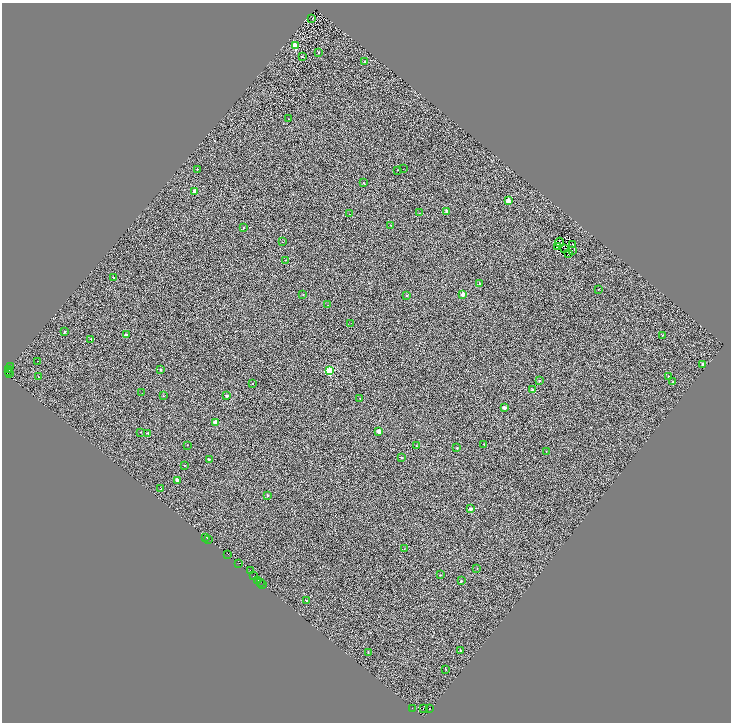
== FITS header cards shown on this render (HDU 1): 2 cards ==
NAXIS1  =                 1457
NAXIS2  =                 1440

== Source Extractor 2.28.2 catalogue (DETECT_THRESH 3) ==
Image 1457 x 1440 px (HDU 1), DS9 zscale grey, zoomed out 1/2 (1 PNG px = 2 x 2 image px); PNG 733 x 724 px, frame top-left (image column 1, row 1439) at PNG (2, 3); each listed source drawn as its Kron ellipse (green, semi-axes under 4 px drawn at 4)
Background 0.862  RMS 4.7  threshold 14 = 3 sigma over >= 5 px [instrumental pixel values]
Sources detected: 136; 44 cannot appear on this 1/2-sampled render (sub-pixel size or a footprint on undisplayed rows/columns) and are neither listed nor drawn; the other 92 listed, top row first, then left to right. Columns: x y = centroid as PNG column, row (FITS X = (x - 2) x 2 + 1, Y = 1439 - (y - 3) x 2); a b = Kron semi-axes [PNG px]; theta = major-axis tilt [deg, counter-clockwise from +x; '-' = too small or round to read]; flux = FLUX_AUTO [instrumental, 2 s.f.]
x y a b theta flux
312 19 3 1 - 300
295 46 3 3 - 45000
319 53 2 2 - 1800
302 57 2 2 - 790
365 61 2 1 - 520
288 119 2 1 - 440
197 169 2 2 - 1300
403 169 2 1 - 1700
397 170 2 1 - 270
364 183 2 2 - 890
195 191 2 2 - 8300
508 201 2 2 - 21000
447 212 2 2 - 7800
419 213 2 1 - 270
350 214 2 1 - 350
391 225 2 1 - 260
243 228 2 2 - 1600
283 242 2 2 - 430
560 242 5 1 - 260
573 244 3 2 - 530
557 247 2 1 - 220
565 248 2 1 - 230
573 250 2 2 - 230
568 254 3 1 - 240
286 260 2 1 - 250
114 278 2 2 - 1400
480 284 2 2 - 2400
598 289 2 1 - 420
303 294 2 2 - 1100
463 294 2 2 - 9500
406 295 2 2 - 1800
328 305 2 1 - 280
351 323 2 1 - 660
65 332 2 2 - 1600
126 334 2 2 - 2600
662 335 2 2 - 520
91 339 2 2 - 2300
37 361 2 1 - 410
703 364 2 2 - 2900
10 366 3 1 - 260
8 369 2 2 - 5500
160 369 2 2 - 3100
330 370 3 3 - 57000
8 371 2 1 - 2700
9 373 2 1 - 1200
668 376 2 2 - 650
39 377 2 1 - 1200
539 381 2 2 - 1400
673 382 2 2 - 2400
252 383 2 2 - 770
533 390 2 2 - 4600
142 393 2 1 - 1300
226 395 2 2 - 3900
163 396 2 2 - 910
360 398 2 2 - 400
505 408 2 2 - 6800
215 422 2 2 - 13000
379 431 2 2 - 18000
140 432 2 1 - 400
148 433 2 2 - 3200
483 444 2 1 - 420
187 445 2 1 - 300
416 446 2 1 - 790
457 448 2 2 - 1000
546 452 2 2 - 290
401 458 2 2 - 550
209 459 2 2 - 3100
185 465 2 2 - 510
177 480 2 2 - 4000
161 489 2 2 - 1200
267 495 2 2 - 2200
471 509 2 2 - 8500
206 537 2 1 - 500
209 539 2 1 - 1100
404 549 2 2 - 570
227 555 2 1 - 1800
238 563 2 1 - 490
477 568 2 2 - 340
251 570 2 1 - 700
440 575 2 2 - 940
253 576 3 2 - 2600
258 580 2 1 - 730
461 581 2 2 - 2200
260 582 2 1 - 1100
263 584 2 1 - 1900
307 601 2 2 - 2600
460 650 2 2 - 960
368 653 2 2 - 800
446 669 2 1 - 350
413 708 2 1 - 710
424 708 3 1 - 2200
430 708 2 1 - 1300
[44 sub-pixel or undisplayed-footprint detections neither listed nor drawn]